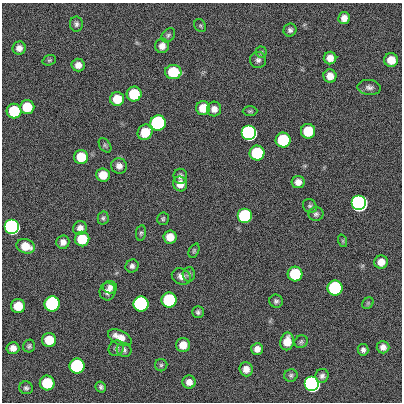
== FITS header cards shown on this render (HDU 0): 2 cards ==
NAXIS1  =                  400
NAXIS2  =                  400

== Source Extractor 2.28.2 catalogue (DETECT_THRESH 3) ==
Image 400 x 400 px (HDU 0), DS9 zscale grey, 1 PNG px = 1 image px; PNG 404 x 404 px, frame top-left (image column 1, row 400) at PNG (2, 3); each listed source drawn as its Kron ellipse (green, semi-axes under 4 px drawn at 4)
Background 0.519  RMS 33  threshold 100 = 3 sigma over >= 5 px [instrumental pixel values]
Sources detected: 88; all 88 listed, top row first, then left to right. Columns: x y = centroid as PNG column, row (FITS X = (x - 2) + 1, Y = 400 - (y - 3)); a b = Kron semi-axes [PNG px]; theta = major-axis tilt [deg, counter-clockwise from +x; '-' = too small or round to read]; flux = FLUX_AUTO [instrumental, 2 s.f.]
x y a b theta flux
344 18 6 6 - 1.5e+04
76 24 7 6 - 6.2e+03
200 26 7 5 -55 3.8e+03
290 30 6 6 - 6.8e+03
168 35 8 6 46 4.7e+03
162 46 7 7 - 1.3e+04
19 48 7 6 - 1.2e+04
261 52 5 5 - 3.8e+03
330 58 6 6 - 1.8e+04
49 60 7 5 20 3.6e+03
258 60 8 8 - 8.1e+03
391 60 7 7 - 3.2e+04
78 65 6 6 - 1.5e+04
173 72 8 7 - 1.2e+05
330 76 6 6 - 1.9e+04
369 87 12 7 -5 9.6e+03
134 94 7 7 - 1.2e+05
117 99 7 7 - 4.7e+04
27 107 7 7 - 7.2e+04
203 108 7 7 - 3.9e+04
214 109 7 7 - 1.3e+04
14 111 7 7 - 1.2e+05
250 111 7 5 1 3.7e+03
158 123 7 7 - 1.0e+06
308 131 7 7 - 9.0e+04
145 132 8 7 - 5.0e+04
249 133 7 7 - 3.5e+06
283 140 7 7 - 2.1e+05
105 145 8 5 -54 4.3e+03
257 153 7 7 - 2.1e+05
81 157 7 7 - 5.8e+04
119 166 8 7 - 1.2e+04
103 175 7 6 - 3.5e+04
180 176 7 7 - 7.3e+03
298 182 6 6 - 1.4e+04
180 184 7 7 - 2.3e+04
359 203 7 7 - 1.1e+07
310 206 7 6 - 5.5e+03
316 214 7 7 - 5.8e+03
245 216 7 7 - 5.4e+05
103 218 6 5 - 4.7e+03
163 219 6 5 - 3.9e+03
12 227 7 7 - 2.9e+06
80 228 7 6 - 1.3e+04
141 233 8 5 80 4.0e+03
170 237 6 6 - 2.7e+04
82 239 7 7 - 7.7e+04
343 241 6 4 -72 3.0e+03
63 242 6 6 - 1.2e+04
26 246 9 7 -19 3.7e+04
194 251 7 5 64 3.7e+03
381 262 7 6 - 2.0e+04
132 266 7 6 - 6.9e+03
189 274 7 6 - 5.0e+03
295 274 7 7 - 1.4e+05
181 276 10 7 -26 1.3e+04
110 287 7 6 - 8.7e+03
335 288 7 7 - 5.7e+05
108 291 9 8 - 1.2e+04
169 300 7 7 - 3.1e+05
276 301 7 6 - 5.5e+03
368 303 6 5 - 3.7e+03
52 304 8 7 - 6.1e+05
141 304 7 7 - 2.1e+06
18 306 7 7 - 4.9e+04
198 312 6 6 - 5.3e+03
120 337 13 7 -26 2.5e+04
49 340 7 7 - 4.8e+04
287 341 9 6 78 3.3e+04
301 342 7 6 - 4.5e+03
183 345 7 7 - 2.8e+04
29 346 6 6 - 4.4e+03
383 347 6 6 - 1.2e+04
13 348 6 6 - 1.3e+04
116 348 8 7 - 6.1e+03
257 349 6 6 - 1.3e+04
124 350 7 7 - 6.6e+03
363 350 6 5 - 6.6e+03
161 365 6 6 - 4.4e+03
77 366 7 7 - 5.2e+05
246 369 7 6 - 1.6e+04
291 375 7 6 - 4.8e+03
322 376 7 6 - 7.4e+03
189 382 6 6 - 1.5e+04
47 383 7 7 - 1.0e+05
312 384 7 7 - 5.5e+06
101 387 6 5 - 5.1e+03
26 388 7 6 - 5.6e+03